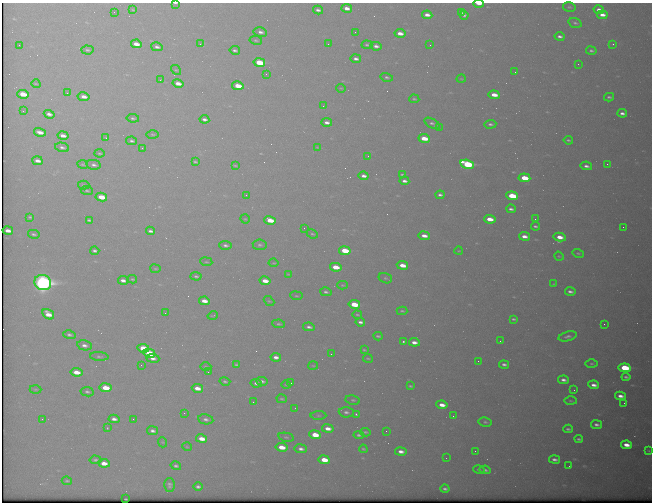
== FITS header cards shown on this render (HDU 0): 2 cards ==
NAXIS1  =                  650 / Width of table row in bytes
NAXIS2  =                  500 / Number of rows in table

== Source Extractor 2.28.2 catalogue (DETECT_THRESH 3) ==
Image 650 x 500 px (HDU 0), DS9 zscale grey, 1 PNG px = 1 image px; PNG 654 x 504 px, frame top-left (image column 1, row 500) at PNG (2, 3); each listed source drawn as its Kron ellipse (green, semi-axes under 4 px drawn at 4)
Background 568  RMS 3.1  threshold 9.31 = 3 sigma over >= 5 px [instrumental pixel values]
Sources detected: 235; all 235 listed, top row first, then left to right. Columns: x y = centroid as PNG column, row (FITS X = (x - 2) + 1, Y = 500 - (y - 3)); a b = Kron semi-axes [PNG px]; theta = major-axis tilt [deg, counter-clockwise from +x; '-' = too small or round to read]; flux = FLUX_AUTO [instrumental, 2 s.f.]
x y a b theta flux
175 3 4 2 - 250
479 4 5 2 - 1900
569 7 6 4 -14 320
347 8 5 3 - 1500
133 10 3 2 - 150
318 10 5 3 - 660
599 10 5 3 - 1200
114 12 2 2 - 88
462 13 4 3 - 400
427 15 5 3 - 1300
464 15 4 3 - 420
602 15 5 3 - 1500
575 23 7 4 -18 440
260 32 7 4 -9 800
355 32 2 2 - 80
400 33 5 3 - 1700
560 36 5 3 - 690
256 40 6 4 -11 320
136 44 5 3 - 2100
200 44 3 2 - 140
328 44 2 2 - 110
613 44 3 3 - 190
19 45 2 2 - 120
367 45 5 3 - 350
430 45 2 2 - 310
376 46 5 4 - 810
157 47 6 4 -14 630
87 50 6 4 -5 390
235 50 5 4 - 500
591 51 5 3 - 410
356 59 5 3 - 760
259 62 6 4 -11 8900
578 64 2 2 - 93
176 70 5 3 - 230
515 72 2 2 - 210
266 74 2 2 - 390
387 77 6 4 -14 400
461 79 4 3 - 160
160 80 2 2 - 100
178 83 5 4 - 1900
36 84 5 3 - 170
238 86 5 4 - 4900
341 88 5 3 - 160
67 93 2 2 - 140
23 94 6 4 -13 4500
494 95 6 4 -9 2600
84 97 6 4 -10 1500
609 97 5 3 - 410
414 99 5 4 - 310
323 106 2 2 - 240
23 111 3 2 - 160
622 113 5 3 - 790
49 114 5 4 - 930
133 118 6 4 -7 380
204 119 5 3 - 640
327 122 5 3 - 910
432 123 8 4 -31 510
490 124 6 4 3 490
439 128 2 2 - 120
40 132 6 3 -16 1600
153 134 6 3 -1 220
63 136 5 3 - 1400
106 138 3 3 - 210
424 138 6 4 -8 4800
568 140 4 3 - 320
132 141 5 4 - 430
62 147 7 4 -13 550
317 147 3 2 - 130
142 148 2 2 - 980
100 153 5 3 - 260
368 156 2 2 - 96
37 161 5 3 - 1200
195 162 4 2 - 260
83 164 5 3 - 220
467 164 7 4 -15 22000
607 164 3 2 - 420
94 165 7 5 -12 640
235 166 3 2 - 200
586 166 6 4 -11 730
402 175 4 2 - 260
364 176 5 3 - 940
524 178 6 4 -7 5800
404 181 5 3 - 800
84 185 5 3 - 270
87 191 6 2 -6 260
246 195 3 2 - 230
440 195 4 3 - 490
512 196 6 4 -7 9400
101 197 6 4 -11 5100
511 209 5 3 - 570
30 217 4 3 - 240
245 219 5 4 - 200
490 219 6 3 -8 3100
535 219 3 2 - 170
89 220 4 2 - 320
270 220 6 4 -14 4300
535 226 4 3 - 430
623 227 2 2 - 400
304 228 2 2 - 120
8 231 5 3 - 1400
151 231 5 3 - 590
34 234 6 3 -12 350
312 234 6 3 -24 260
424 236 5 3 - 1600
524 236 5 3 - 1400
560 237 6 4 -11 2200
225 245 6 4 -5 560
260 245 7 5 -7 430
95 251 4 3 - 500
345 251 6 4 -9 9000
459 251 4 2 - 160
578 253 6 4 -15 270
559 256 5 4 - 220
206 262 6 3 -7 200
274 263 5 3 - 200
402 265 5 4 - 2700
336 267 6 4 -11 4500
155 269 5 2 - 180
288 274 4 2 - 150
196 276 5 3 - 340
385 278 7 5 -15 370
132 279 5 3 - 240
123 280 5 3 - 1000
265 281 5 3 - 2800
43 283 8 7 - 100000
554 284 3 2 - 130
342 285 5 4 - 240
326 292 6 4 -15 500
570 292 5 3 - 700
296 296 6 3 -8 220
204 301 5 3 - 2000
269 301 6 3 -42 220
354 304 6 4 -10 6800
402 311 5 3 - 290
165 313 2 2 - 140
48 314 6 4 -33 2600
357 315 5 2 - 230
213 316 5 2 - 150
514 319 4 3 - 320
360 322 5 3 - 690
279 324 6 4 -9 360
604 324 2 2 - 480
309 327 6 3 -9 620
69 335 6 4 -12 470
378 336 4 2 - 300
568 336 9 4 14 620
403 341 3 2 - 240
500 341 2 2 - 110
414 342 5 3 - 1300
84 345 7 5 -11 930
143 348 6 4 -7 6200
364 350 3 2 - 220
149 353 6 4 -12 10000
331 354 2 2 - 380
99 356 9 3 -3 380
276 357 5 3 - 1000
153 358 7 4 -6 1000
368 358 5 2 - 210
478 361 2 2 - 360
504 364 5 3 - 570
591 364 6 3 0 290
141 365 3 2 - 170
236 365 4 3 - 270
313 366 5 3 - 190
206 367 6 3 -1 200
625 368 6 4 -8 12000
76 372 6 4 -9 2900
208 372 3 2 - 170
626 377 4 3 - 400
563 380 5 3 - 860
225 381 5 3 - 370
262 381 6 4 -5 600
256 383 5 3 - 740
291 383 3 2 - 210
286 385 5 3 - 190
594 385 5 3 - 1100
410 386 4 3 - 290
106 388 6 4 -9 4300
197 388 5 4 - 2200
35 389 6 3 0 240
574 390 2 2 - 110
87 392 6 4 -11 460
620 396 5 3 - 1100
282 399 5 3 - 290
353 400 7 4 -9 390
570 401 6 3 -1 240
253 402 3 3 - 180
624 403 2 2 - 77
442 405 5 3 - 1900
295 408 2 2 - 100
346 412 7 5 -4 620
184 413 3 2 - 200
356 414 4 3 - 440
318 415 8 4 0 280
453 416 3 2 - 170
42 419 3 2 - 320
114 419 5 3 - 970
133 419 2 2 - 260
206 419 8 5 -9 680
485 422 6 4 -11 390
596 425 5 4 - 670
107 428 4 3 - 170
328 429 6 4 -10 1700
568 429 4 3 - 400
153 431 5 4 - 690
386 431 2 2 - 570
365 432 5 3 - 300
315 435 6 4 -9 4500
359 435 5 3 - 420
286 437 8 4 -13 350
202 439 6 4 -11 2600
579 439 4 3 - 370
162 442 5 3 - 170
626 445 5 4 - 2100
187 447 5 3 - 180
282 447 6 4 -11 3300
301 449 6 4 -8 810
363 449 4 3 - 250
475 451 2 2 - 540
649 451 3 2 - 120
401 452 6 4 -9 1200
446 458 2 2 - 81
554 459 5 3 - 700
95 460 6 3 -5 420
324 460 6 4 -9 3900
104 463 6 4 -7 2100
176 466 5 4 - 410
569 466 2 2 - 81
479 469 6 4 -11 310
485 470 5 4 - 450
67 481 5 3 - 280
170 485 7 5 89 550
198 487 4 3 - 540
445 489 4 3 - 500
126 499 2 2 - 180
At the frame edge (FLAGS 8, measured only in part): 2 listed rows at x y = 175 3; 479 4